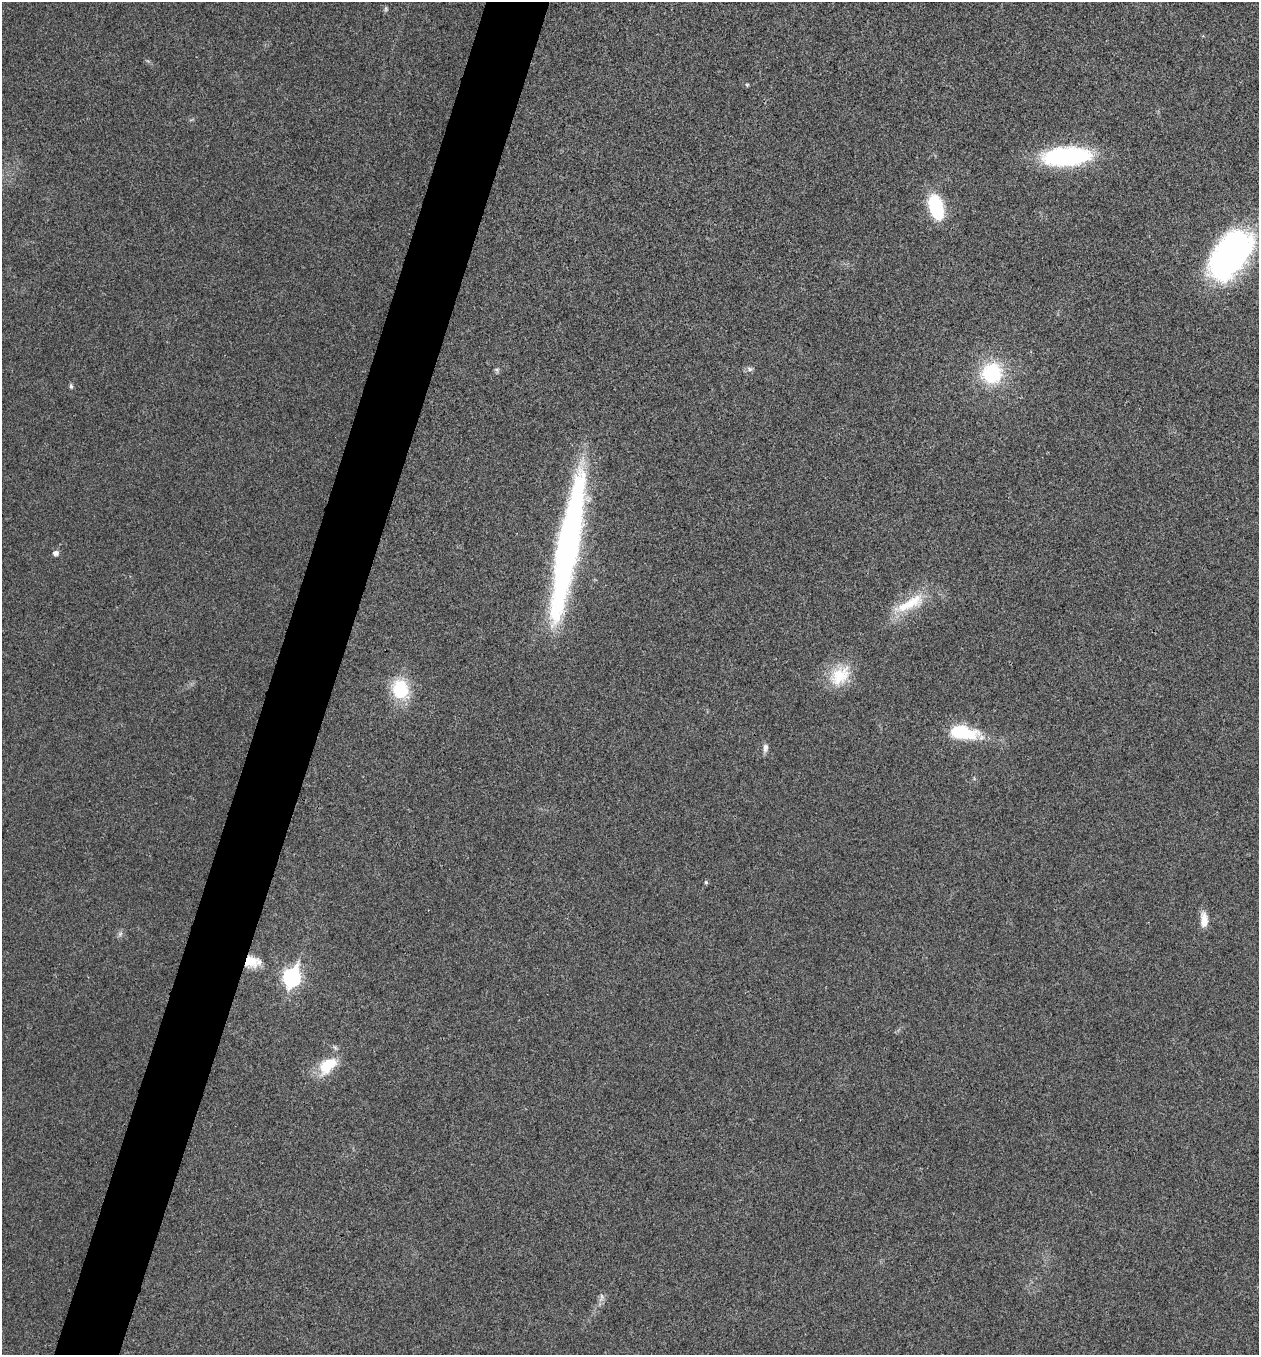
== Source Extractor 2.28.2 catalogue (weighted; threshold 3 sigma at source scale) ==
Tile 7 of 4 x 4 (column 3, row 2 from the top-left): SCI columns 2651-3907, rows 2711-4063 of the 5431 x 5418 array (HDU 1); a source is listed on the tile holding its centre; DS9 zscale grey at full resolution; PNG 1261 x 1357 px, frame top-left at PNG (2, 2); no overlay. Shown black and unused: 5% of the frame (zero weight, under 3 of 4 exposures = <1% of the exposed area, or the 3 px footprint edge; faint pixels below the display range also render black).
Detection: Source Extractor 2.28.2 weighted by HDU 2 'WHT'; one run over the whole footprint, this tile lists its part. Background 0.0238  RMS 0.0052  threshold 0.0236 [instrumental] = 3 sigma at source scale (4.5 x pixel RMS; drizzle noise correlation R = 1.50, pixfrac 1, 0.05/0.05 arcsec/px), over >= 5 px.
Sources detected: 24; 1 inside a brighter object's white glare — not listed; the other 23 listed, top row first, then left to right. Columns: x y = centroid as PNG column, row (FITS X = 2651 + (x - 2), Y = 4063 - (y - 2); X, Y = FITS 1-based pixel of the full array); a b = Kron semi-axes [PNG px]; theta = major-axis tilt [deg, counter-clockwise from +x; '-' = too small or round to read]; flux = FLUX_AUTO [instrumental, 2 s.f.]
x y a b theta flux
386 9 7 5 84 0.94
747 85 5 5 - 0.59
1066 156 44 17 3 84
936 207 25 13 -72 34
1231 255 46 27 54 190
749 369 8 6 -2 1.6
497 370 8 6 -55 1.1
992 373 22 21 - 39
71 386 7 4 -76 1.1
568 546 139 18 80 230
56 553 6 5 - 2.5
909 604 48 16 26 21
840 675 32 22 44 19
400 689 22 17 -73 27
960 732 24 11 -4 30
765 748 11 6 82 2.4
706 882 5 4 - 0.94
1204 920 18 8 -87 6.7
120 934 7 6 - 1.5
251 961 17 15 -16 11
292 977 9 7 71 160
327 1066 26 16 43 18
601 1297 15 6 76 2.3
Overlapping masked pixels (flux is a lower limit): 1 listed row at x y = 251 961